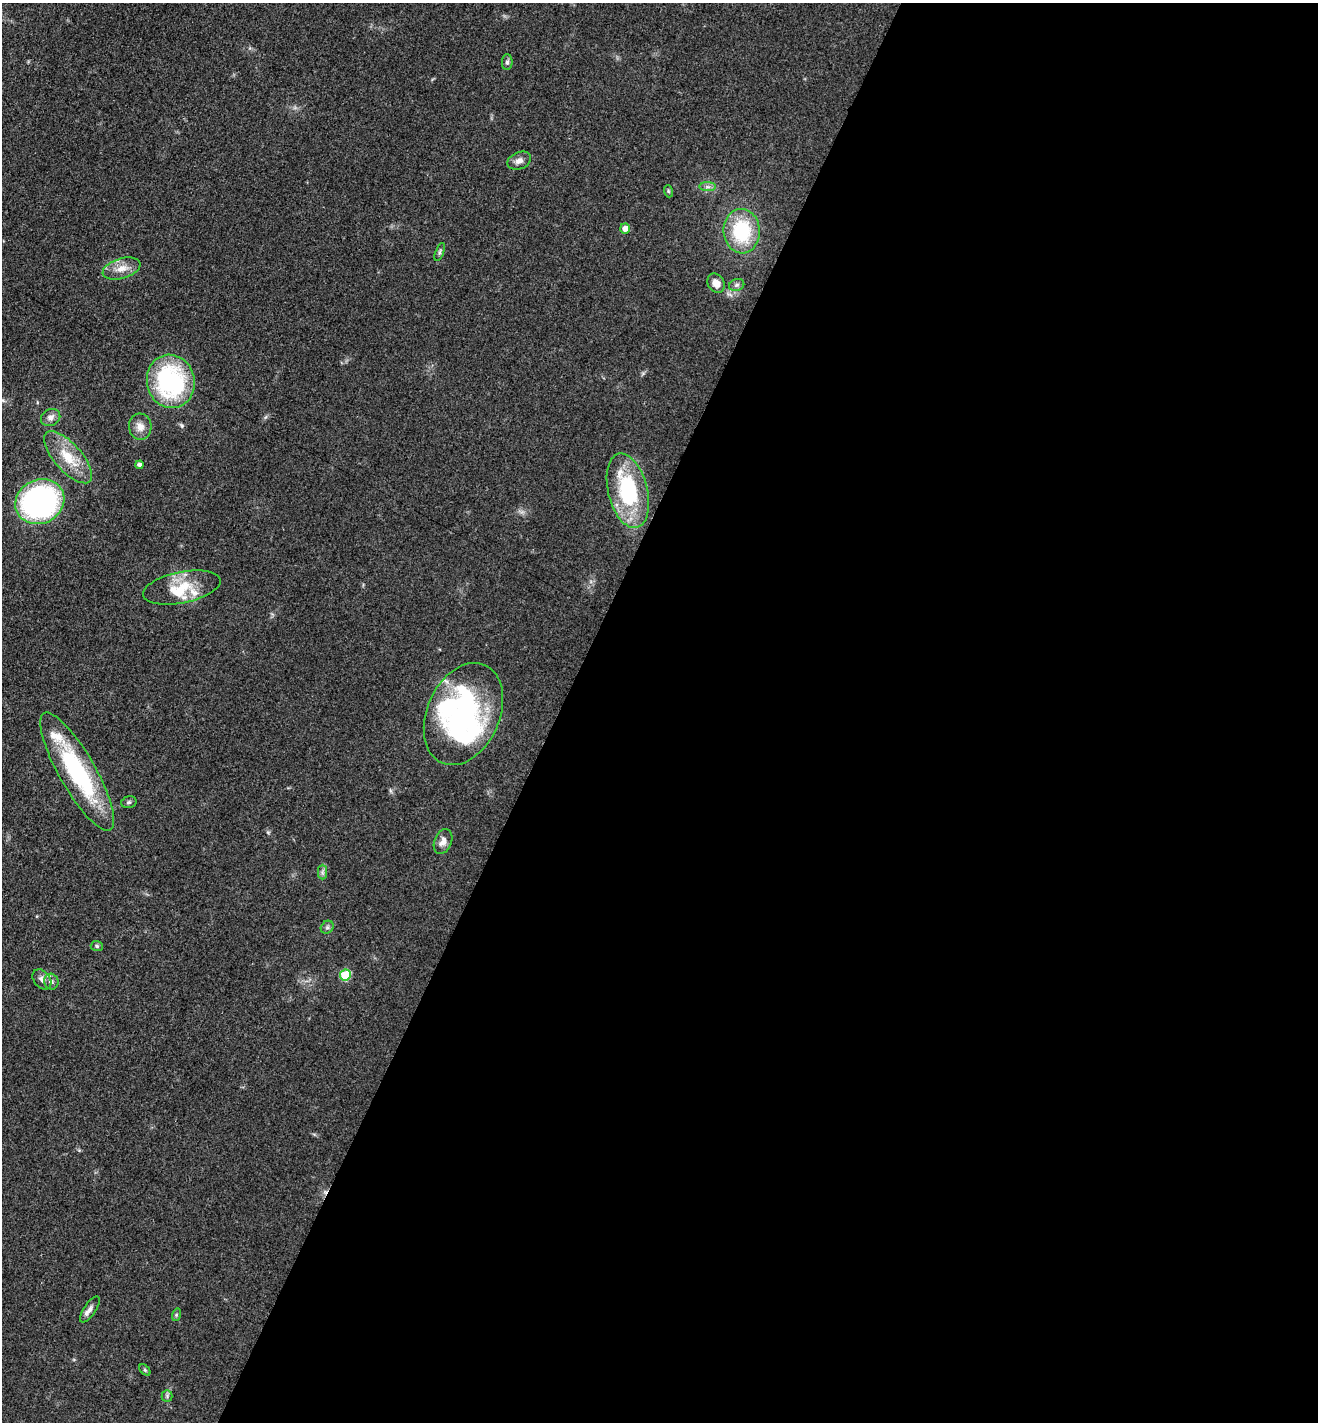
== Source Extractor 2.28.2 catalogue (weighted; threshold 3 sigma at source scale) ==
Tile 12 of 4 x 4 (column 4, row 3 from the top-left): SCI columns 4247-5562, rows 1525-2944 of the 5880 x 5796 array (HDU 1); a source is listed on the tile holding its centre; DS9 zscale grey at full resolution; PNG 1320 x 1424 px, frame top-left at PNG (2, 3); each listed source drawn as its Kron ellipse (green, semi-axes under 4 px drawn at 4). Shown black and unused: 58% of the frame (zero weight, under 3 of 4 exposures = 2% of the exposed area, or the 3 px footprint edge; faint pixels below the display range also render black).
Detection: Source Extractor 2.28.2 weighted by HDU 2 'WHT'; one run over the whole footprint, this tile lists its part. Background 0.0639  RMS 0.0058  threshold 0.026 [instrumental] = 3 sigma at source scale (4.5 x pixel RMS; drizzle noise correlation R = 1.50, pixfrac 1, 0.05/0.05 arcsec/px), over >= 5 px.
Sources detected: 39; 3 inside a brighter object's white glare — neither listed nor drawn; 4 inside a brighter listed object's ellipse — not listed separately; the other 32 listed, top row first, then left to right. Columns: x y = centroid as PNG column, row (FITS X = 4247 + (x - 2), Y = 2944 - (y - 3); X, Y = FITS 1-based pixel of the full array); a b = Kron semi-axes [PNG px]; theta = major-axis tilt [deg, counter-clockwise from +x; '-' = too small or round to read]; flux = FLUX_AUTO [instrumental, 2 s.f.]
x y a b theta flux
507 62 8 5 89 1.4
519 161 12 8 24 3.4
708 187 8 4 -1 1.6
668 191 6 4 -71 0.73
625 228 5 5 - 4.6
742 231 22 18 -86 36
440 252 9 4 67 1.2
121 269 19 10 16 7.2
716 283 10 8 -56 4.4
737 285 8 6 20 1.6
171 381 27 24 -77 80
51 418 10 8 28 3.1
140 427 13 11 -85 4.8
68 457 33 13 -48 17
140 465 4 4 - 1.8
628 491 38 19 -76 54
40 502 25 22 26 150
182 587 39 15 11 19
463 714 53 36 66 120
77 772 67 18 -60 71
129 802 8 5 15 1.3
443 841 13 8 68 4.1
322 872 7 4 90 1.3
327 927 7 6 - 1.3
97 946 6 5 - 0.98
345 975 5 5 - 30
42 979 11 8 -51 3
51 982 8 7 - 1.8
90 1309 15 6 56 3
176 1315 6 4 72 0.85
145 1370 6 4 -45 0.86
167 1396 5 5 - 1.1